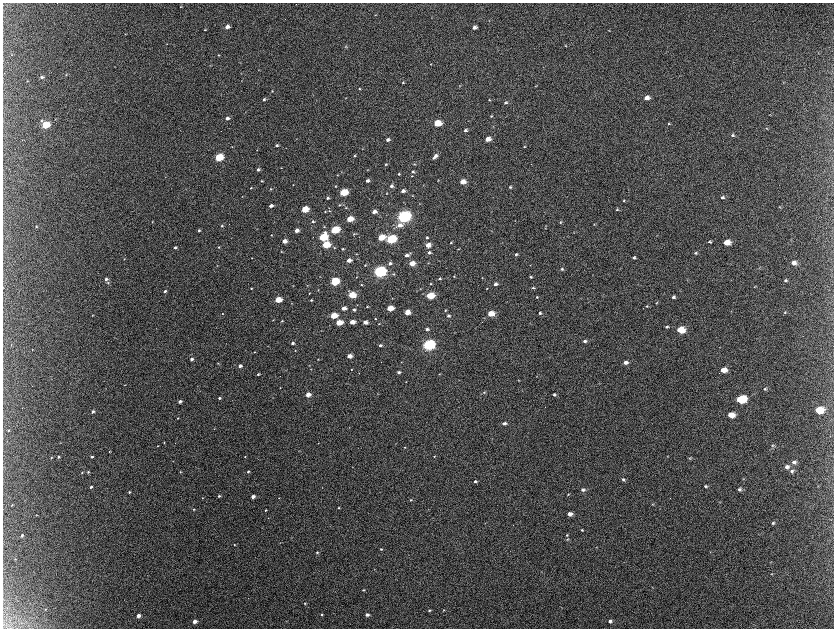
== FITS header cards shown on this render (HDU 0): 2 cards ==
NAXIS1  =                 1663 / length of data axis 1
NAXIS2  =                 1252 / length of data axis 2

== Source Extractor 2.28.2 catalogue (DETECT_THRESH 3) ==
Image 1663 x 1252 px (HDU 0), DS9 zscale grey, zoomed out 1/2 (1 PNG px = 2 x 2 image px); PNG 836 x 630 px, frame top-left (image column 2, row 1251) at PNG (3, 3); no overlay
Background 2170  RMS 33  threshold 98.4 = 3 sigma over >= 5 px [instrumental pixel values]
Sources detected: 315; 9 cannot appear on this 1/2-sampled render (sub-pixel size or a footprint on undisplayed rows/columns) and are not listed; the other 306 listed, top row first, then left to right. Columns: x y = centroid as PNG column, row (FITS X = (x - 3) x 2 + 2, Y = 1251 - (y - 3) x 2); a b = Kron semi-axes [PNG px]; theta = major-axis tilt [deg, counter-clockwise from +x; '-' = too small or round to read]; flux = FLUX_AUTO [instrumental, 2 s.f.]
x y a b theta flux
180 7 3 2 - 4.2e+03
375 15 3 2 - 3.2e+03
227 27 4 3 - 3.8e+04
474 27 4 3 - 3.2e+04
204 30 3 3 - 5.1e+03
609 31 3 3 - 3.6e+03
167 44 3 2 - 2.6e+03
566 46 3 3 - 4.1e+03
346 47 3 3 - 5.5e+03
12 54 3 3 - 3.5e+03
219 55 3 3 - 4.5e+03
240 62 3 2 - 2.5e+03
431 64 3 2 - 3.1e+03
210 65 3 2 - 2.6e+03
114 67 3 2 - 2.5e+03
258 70 2 2 - 3.0e+03
66 75 4 2 - 4.3e+03
42 77 4 3 - 1.4e+04
27 81 3 3 - 4.8e+03
403 82 3 3 - 7.1e+03
460 86 3 3 - 3.2e+03
536 86 4 3 - 4.1e+03
359 89 3 2 - 5.5e+03
272 91 3 3 - 5.5e+03
346 98 2 1 - 2.1e+03
647 98 5 4 - 3.4e+04
264 99 3 3 - 1.4e+04
489 100 4 3 - 6.6e+03
505 103 4 3 - 1.1e+04
770 115 4 3 - 4.5e+03
491 116 4 3 - 7.0e+03
227 118 4 3 - 2.6e+04
41 121 4 4 - 9.4e+03
437 123 5 4 - 2.2e+05
669 123 4 4 - 7.8e+03
46 125 4 3 - 3.3e+05
493 126 3 3 - 4.0e+03
767 128 4 3 - 5.0e+03
465 130 4 3 - 1.7e+04
733 135 5 4 - 1.2e+04
488 139 5 4 - 5.6e+04
388 140 4 3 - 2.0e+04
277 145 3 3 - 1.2e+04
524 146 3 3 - 6.2e+03
362 149 3 2 - 2.9e+03
257 150 2 2 - 2.9e+03
354 156 3 3 - 6.0e+03
435 156 5 4 - 2.4e+04
219 157 5 3 - 4.5e+05
433 158 4 3 - 6.2e+03
386 164 4 3 - 7.1e+03
414 164 3 3 - 7.2e+03
281 168 3 2 - 3.3e+03
367 169 3 2 - 3.2e+03
258 170 4 3 - 1.7e+04
413 171 4 3 - 1.2e+04
341 172 3 2 - 3.0e+03
399 174 4 3 - 7.3e+03
337 175 3 2 - 4.0e+03
412 176 3 3 - 3.9e+03
438 180 3 3 - 3.9e+03
261 181 3 2 - 6.5e+03
367 181 3 3 - 1.9e+04
463 182 4 3 - 8.3e+04
293 185 3 2 - 3.4e+03
335 186 3 3 - 4.9e+03
391 186 4 3 - 1.6e+04
510 187 3 3 - 8.2e+03
251 188 3 2 - 5.3e+03
271 189 3 3 - 5.0e+03
403 191 4 3 - 2.6e+04
343 192 5 3 - 3.1e+05
387 193 3 2 - 3.8e+03
242 196 3 2 - 3.4e+03
412 196 3 2 - 2.8e+03
722 197 5 4 - 1.4e+04
328 198 3 3 - 1.3e+04
624 201 4 3 - 6.9e+03
339 205 3 2 - 5.1e+03
343 205 3 3 - 4.0e+03
271 206 3 3 - 3.3e+04
780 207 4 3 - 5.4e+03
346 208 3 2 - 4.7e+03
305 209 4 3 - 2.2e+05
617 210 4 3 - 6.2e+03
325 211 3 3 - 5.7e+03
329 211 4 3 - 6.7e+03
374 212 4 3 - 4.2e+04
404 217 6 4 15 2.3e+06
349 219 4 3 - 1.7e+05
313 221 4 3 - 1.1e+04
152 222 3 2 - 3.9e+03
560 222 4 3 - 7.1e+03
594 224 3 3 - 3.8e+03
400 225 8 5 26 4.3e+04
36 226 3 3 - 5.6e+03
222 226 3 3 - 7.6e+03
324 227 3 3 - 5.6e+03
545 228 3 2 - 3.1e+03
199 230 3 3 - 1.1e+04
335 230 5 3 - 4.9e+05
296 231 4 3 - 4.5e+04
574 232 3 2 - 3.4e+03
357 233 3 2 - 3.3e+03
354 234 4 2 - 5.3e+03
271 235 3 3 - 4.4e+03
323 237 5 4 - 4.4e+05
381 237 5 3 - 1.8e+05
427 237 4 3 - 1.0e+04
391 239 5 4 - 7.8e+05
284 241 4 3 - 5.9e+04
710 241 4 4 - 1.0e+04
727 242 5 4 - 1.0e+05
451 243 3 3 - 6.3e+03
326 245 4 3 - 3.4e+05
428 245 4 3 - 6.5e+04
219 247 3 3 - 6.6e+03
175 248 3 3 - 1.4e+04
334 248 3 3 - 5.8e+03
343 249 4 3 - 6.7e+03
458 249 4 2 - 4.0e+03
281 252 3 2 - 4.4e+03
429 253 4 3 - 1.5e+04
695 253 4 3 - 7.5e+03
356 254 3 2 - 3.4e+03
516 254 3 3 - 9.4e+03
406 255 4 3 - 2.7e+04
252 258 2 2 - 3.3e+03
634 258 3 3 - 1.1e+04
124 259 2 2 - 2.9e+03
349 260 4 3 - 4.4e+04
390 263 4 3 - 1.9e+04
412 263 4 3 - 9.3e+04
428 263 2 2 - 2.8e+03
794 263 5 4 - 4.1e+04
365 265 3 3 - 6.3e+03
530 265 3 2 - 2.9e+03
217 266 2 2 - 2.5e+03
759 267 3 3 - 4.0e+03
562 269 4 4 - 1.1e+04
380 271 5 4 - 1.8e+06
393 274 4 3 - 7.5e+03
454 276 3 3 - 4.7e+03
356 277 3 2 - 2.8e+03
482 277 2 2 - 3.3e+03
531 277 4 3 - 9.1e+03
106 279 4 3 - 1.7e+04
440 279 4 3 - 1.1e+04
687 280 3 3 - 3.7e+03
785 280 4 4 - 1.2e+04
334 281 4 3 - 5.2e+05
108 283 3 3 - 6.5e+03
430 284 3 3 - 5.9e+03
495 284 4 3 - 2.5e+04
293 285 2 2 - 2.1e+03
307 285 3 1 - 2.3e+03
361 285 2 2 - 5.7e+03
754 287 4 2 - 4.2e+03
251 288 3 2 - 6.3e+03
487 288 3 3 - 5.3e+03
533 288 4 3 - 7.6e+03
318 290 3 2 - 3.4e+03
165 291 3 2 - 1.3e+04
309 293 2 2 - 4.5e+03
352 295 5 3 - 1.9e+05
430 296 5 3 - 2.6e+05
537 297 4 3 - 7.8e+03
673 297 4 3 - 1.3e+04
392 298 3 2 - 2.8e+03
278 300 4 3 - 2.0e+05
311 300 3 3 - 8.2e+03
656 303 3 3 - 5.3e+03
357 305 2 2 - 2.5e+03
647 306 4 3 - 6.4e+03
367 307 3 3 - 6.0e+03
344 308 4 3 - 6.1e+04
390 308 4 3 - 1.6e+05
354 310 3 3 - 1.2e+04
445 310 4 3 - 6.6e+03
407 312 4 4 - 8.1e+04
785 312 4 3 - 5.3e+03
540 313 4 3 - 1.2e+04
222 314 2 2 - 3.6e+03
491 314 5 3 - 1.3e+05
92 315 3 2 - 2.6e+03
333 315 4 3 - 2.1e+05
449 316 4 3 - 1.5e+04
375 319 3 3 - 5.8e+03
273 320 3 2 - 4.3e+03
282 321 3 2 - 6.9e+03
339 322 4 3 - 1.6e+05
352 322 4 3 - 7.8e+04
365 322 4 3 - 4.8e+04
379 324 3 2 - 4.3e+03
667 327 4 3 - 1.0e+04
427 329 4 3 - 1.7e+04
321 330 2 2 - 2.3e+03
680 330 6 4 3 2.0e+05
585 341 4 3 - 1.5e+04
293 343 3 3 - 1.6e+04
11 344 3 2 - 2.5e+03
380 345 3 3 - 1.3e+04
429 345 5 4 - 1.6e+06
32 350 2 2 - 3.2e+03
295 351 2 2 - 2.6e+03
254 352 3 2 - 3.2e+03
349 356 4 3 - 6.7e+04
191 359 3 2 - 1.8e+04
318 359 3 3 - 5.3e+03
625 362 5 4 - 3.0e+04
218 363 4 3 - 5.6e+03
240 366 3 3 - 3.0e+04
311 369 3 2 - 2.8e+03
352 369 3 2 - 4.5e+03
723 370 5 4 - 8.5e+04
399 372 4 3 - 1.3e+04
359 373 2 2 - 2.4e+03
258 374 3 3 - 1.2e+04
439 374 3 2 - 2.7e+03
518 380 3 2 - 3.1e+03
124 385 2 2 - 2.6e+03
280 388 2 2 - 3.5e+03
765 389 4 3 - 9.8e+03
484 392 4 3 - 6.3e+03
377 393 3 2 - 2.3e+03
308 394 4 3 - 7.6e+04
554 394 4 3 - 1.3e+04
219 398 3 3 - 1.1e+04
741 399 6 4 5 4.5e+05
180 401 3 2 - 2.1e+04
819 410 6 4 0 1.9e+05
93 411 3 3 - 1.6e+04
731 415 5 4 - 1.0e+05
178 418 3 2 - 4.1e+03
504 423 4 3 - 1.8e+04
214 429 3 2 - 2.0e+03
8 430 3 3 - 6.6e+03
164 442 2 2 - 2.6e+03
60 443 3 2 - 2.7e+03
318 443 3 2 - 3.3e+03
772 445 5 4 - 9.1e+03
157 446 3 2 - 2.9e+03
404 447 3 2 - 4.2e+03
109 451 3 2 - 5.3e+03
434 456 3 3 - 4.5e+03
668 456 3 2 - 3.3e+03
58 457 3 2 - 8.7e+03
92 457 3 3 - 9.1e+03
245 457 2 2 - 4.5e+03
51 458 3 3 - 4.6e+03
690 458 5 4 - 7.2e+03
794 462 6 5 - 2.5e+04
352 467 3 2 - 2.2e+03
787 467 5 5 - 2.7e+04
248 471 3 2 - 9.6e+03
792 471 6 5 - 2.1e+04
82 472 3 3 - 4.1e+03
88 472 3 3 - 6.3e+03
180 472 3 2 - 4.3e+03
623 479 4 4 - 9.5e+03
743 479 3 3 - 3.8e+03
475 481 3 3 - 1.1e+04
705 486 4 3 - 1.0e+04
91 487 3 2 - 1.1e+04
739 489 5 3 - 1.4e+04
583 490 4 4 - 1.8e+04
129 492 3 2 - 8.4e+03
568 494 4 3 - 5.8e+03
219 496 3 3 - 9.1e+03
253 496 3 3 - 3.2e+04
202 498 2 2 - 2.5e+03
279 498 3 2 - 3.0e+03
410 500 3 3 - 6.5e+03
653 504 4 3 - 6.1e+03
12 505 3 2 - 4.1e+03
338 508 3 3 - 4.6e+03
194 509 3 2 - 7.3e+03
428 509 3 2 - 3.0e+03
265 510 3 2 - 5.9e+03
569 514 4 3 - 4.5e+04
36 515 3 2 - 2.3e+03
268 518 2 2 - 2.7e+03
773 523 4 3 - 1.0e+04
582 530 4 3 - 6.6e+03
22 535 4 3 - 1.5e+04
567 535 4 3 - 7.4e+03
291 538 3 2 - 2.4e+03
567 539 4 3 - 7.1e+03
280 543 3 2 - 2.4e+03
234 545 3 3 - 4.3e+03
596 547 3 2 - 3.0e+03
381 549 3 3 - 7.5e+03
317 552 3 3 - 9.3e+03
15 559 3 2 - 3.4e+03
771 574 3 3 - 4.7e+03
652 587 3 2 - 2.8e+03
363 590 3 2 - 6.0e+03
305 603 3 3 - 5.3e+03
45 609 3 2 - 2.8e+03
429 610 3 3 - 8.5e+03
444 610 3 2 - 3.8e+03
322 615 3 3 - 8.0e+03
367 615 3 3 - 2.3e+04
138 616 3 3 - 3.3e+04
194 621 4 3 - 4.0e+04
610 621 4 4 - 1.9e+04
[9 sub-pixel or undisplayed-footprint detections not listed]